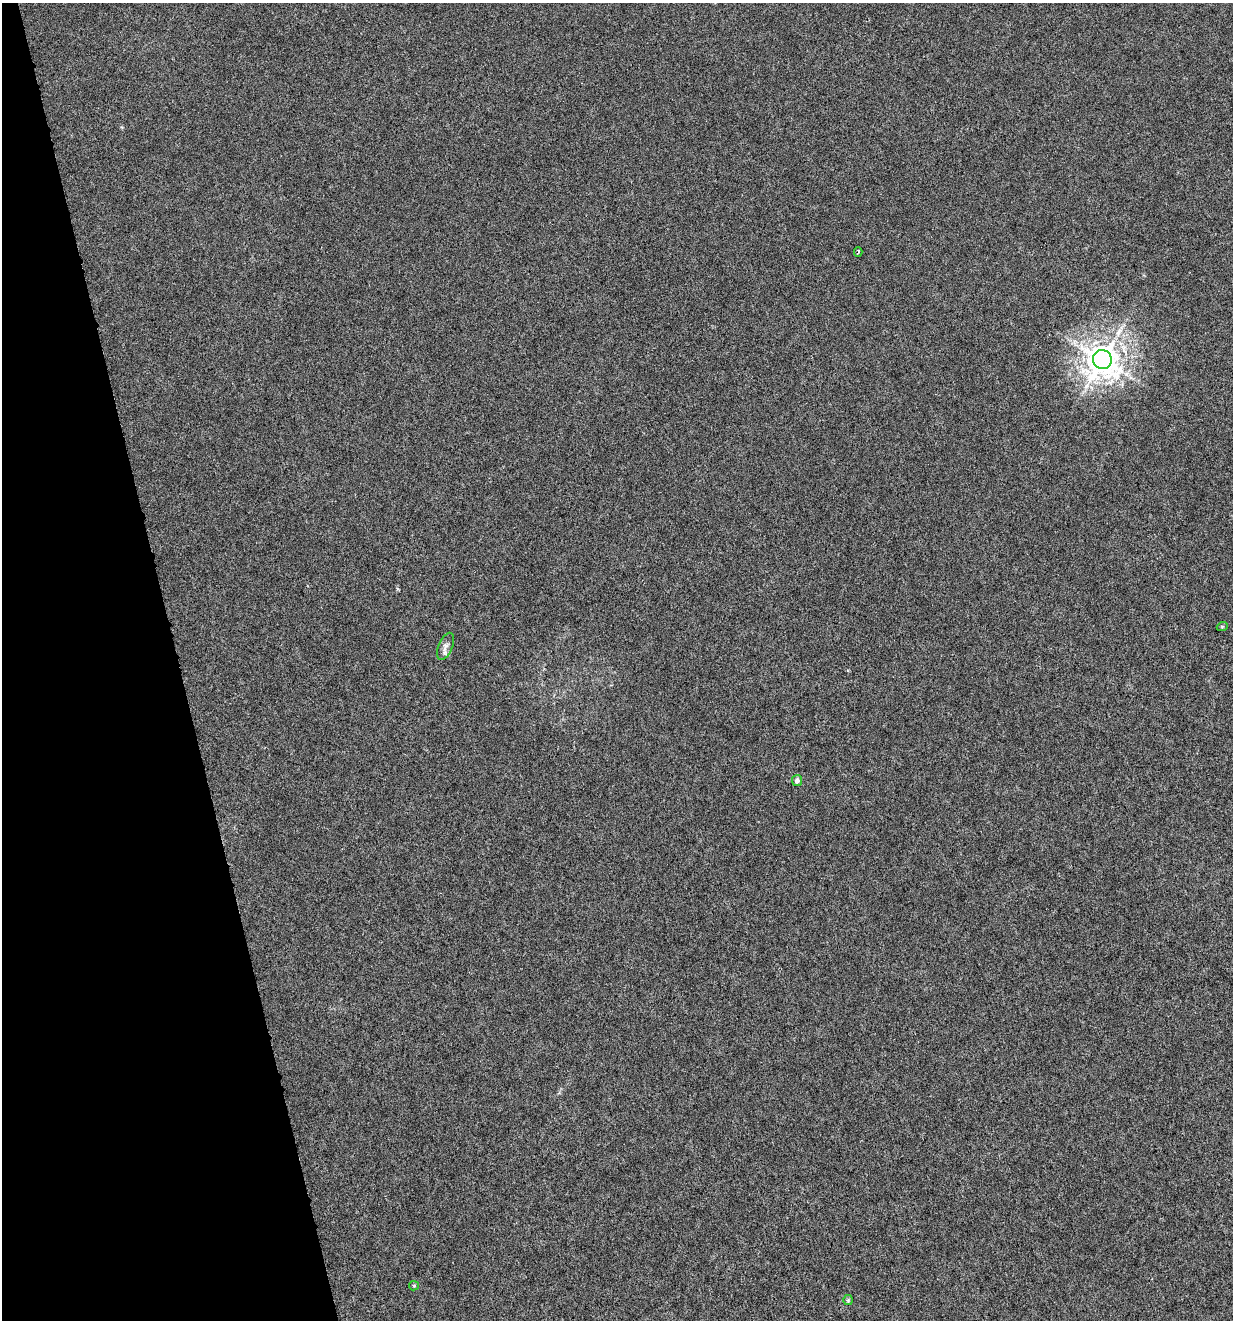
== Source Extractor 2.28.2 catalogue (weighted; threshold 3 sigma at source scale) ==
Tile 5 of 4 x 4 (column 1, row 2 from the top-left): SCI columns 106-1336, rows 2635-3952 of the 5081 x 5270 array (HDU 1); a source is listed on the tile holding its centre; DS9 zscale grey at full resolution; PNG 1235 x 1322 px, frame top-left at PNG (2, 3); each listed source drawn as its Kron ellipse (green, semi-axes under 4 px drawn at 4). Shown black and unused: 14% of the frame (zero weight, under 4 of 8 exposures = <1% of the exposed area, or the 3 px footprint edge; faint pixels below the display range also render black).
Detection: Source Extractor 2.28.2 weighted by HDU 2 'WHT'; one run over the whole footprint, this tile lists its part. Background 0.00105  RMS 0.0014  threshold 0.00554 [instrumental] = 3 sigma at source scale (4.09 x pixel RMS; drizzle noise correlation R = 1.36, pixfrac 0.8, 0.0396/0.0396 arcsec/px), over >= 5 px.
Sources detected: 8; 1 long thin detection or spike segment (spike, bleed or trail) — neither listed nor drawn; the other 7 listed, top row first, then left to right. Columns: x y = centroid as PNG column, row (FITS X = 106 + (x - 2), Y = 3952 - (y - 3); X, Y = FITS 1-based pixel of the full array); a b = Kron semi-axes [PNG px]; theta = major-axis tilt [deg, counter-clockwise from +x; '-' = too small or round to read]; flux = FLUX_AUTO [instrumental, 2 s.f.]
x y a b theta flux
858 252 4 2 - 0.18
1102 360 9 9 - 220
1222 627 5 3 - 0.1
445 646 14 7 67 0.66
797 780 5 5 - 0.48
414 1286 5 4 - 0.16
848 1300 5 5 - 0.15